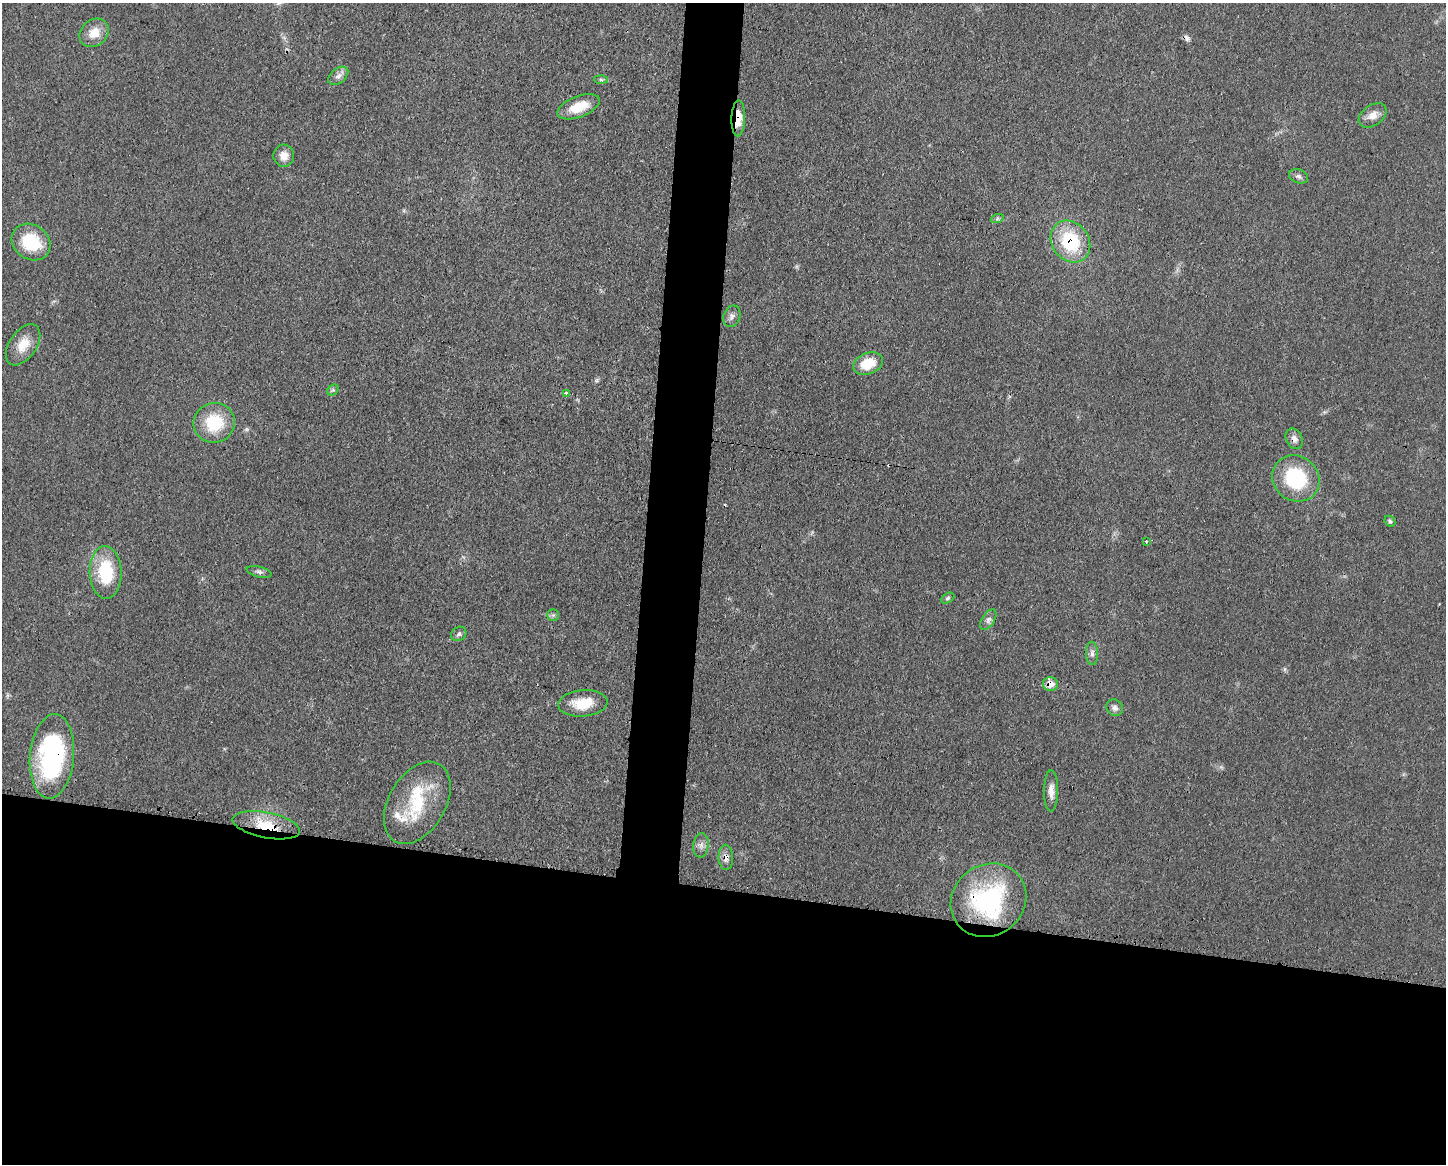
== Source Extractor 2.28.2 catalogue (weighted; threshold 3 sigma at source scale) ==
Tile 11 of 3 x 4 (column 2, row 4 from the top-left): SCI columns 1559-3002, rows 3-1164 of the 4669 x 4656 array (HDU 1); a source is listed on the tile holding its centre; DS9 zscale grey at full resolution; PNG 1448 x 1166 px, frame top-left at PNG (2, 3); each listed source drawn as its Kron ellipse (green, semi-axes under 4 px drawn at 4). Shown black and unused: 27% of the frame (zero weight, under 3 of 4 exposures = <1% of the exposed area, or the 3 px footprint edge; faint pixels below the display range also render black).
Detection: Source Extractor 2.28.2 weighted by HDU 2 'WHT'; one run over the whole footprint, this tile lists its part. Background 0.0609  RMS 0.0043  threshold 0.0192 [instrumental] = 3 sigma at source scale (4.5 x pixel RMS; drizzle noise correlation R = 1.50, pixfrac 1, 0.05/0.05 arcsec/px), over >= 5 px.
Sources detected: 43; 2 cosmic-ray / hot-pixel residue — neither listed nor drawn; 3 inside a brighter listed object's ellipse — not listed separately; the other 38 listed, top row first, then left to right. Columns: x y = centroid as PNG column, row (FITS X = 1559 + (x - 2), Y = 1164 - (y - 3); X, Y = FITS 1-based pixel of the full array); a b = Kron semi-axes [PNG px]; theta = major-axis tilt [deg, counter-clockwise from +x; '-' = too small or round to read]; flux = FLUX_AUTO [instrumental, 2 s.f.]
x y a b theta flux
94 33 16 13 41 6.4
338 76 11 7 39 2
601 80 7 4 -2 0.73
579 107 22 10 21 9.4
1373 115 15 10 35 4.1
738 118 18 7 88 8
284 156 11 10 - 4.1
1299 176 10 6 -20 1.3
997 219 6 4 19 0.75
1070 241 22 18 -53 26
31 242 20 17 -35 19
732 316 11 8 68 1.9
23 345 23 13 55 7.5
868 364 15 10 20 11
333 390 6 5 - 0.84
566 393 3 3 - 2.8
214 423 21 19 19 19
1294 439 11 8 -63 2.4
1296 478 24 22 -39 31
1390 521 6 5 - 0.78
1146 542 3 3 - 0.73
106 572 26 16 -87 24
259 572 13 5 -14 1.4
948 598 7 4 27 0.85
553 615 6 5 - 0.85
988 620 11 6 58 1.7
459 634 8 6 36 1.2
1092 653 12 6 -88 1.8
1051 684 7 7 - 4.8
583 703 25 13 4 11
1115 708 9 7 -46 1.6
52 756 42 22 85 68
1051 791 21 7 89 3.4
417 803 44 28 60 25
266 825 34 12 -11 14
701 845 12 7 84 2.3
726 857 12 7 -88 2.8
988 900 39 35 37 57
Overlapping masked pixels (flux is a lower limit): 8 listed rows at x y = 738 118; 1070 241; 1294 439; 1051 684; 52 756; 266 825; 726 857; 988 900